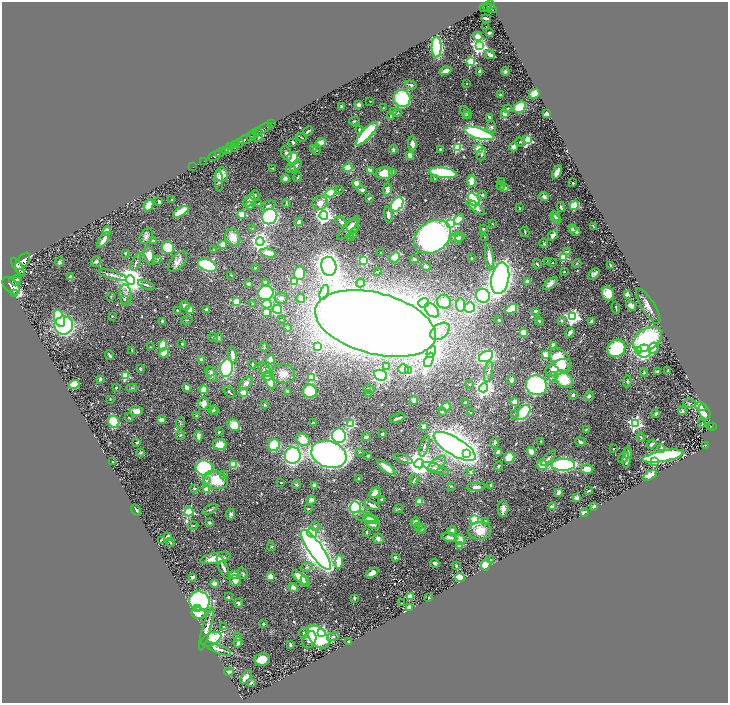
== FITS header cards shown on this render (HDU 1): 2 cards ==
NAXIS1  =                 1452
NAXIS2  =                 1402

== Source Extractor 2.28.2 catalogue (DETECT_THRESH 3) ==
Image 1452 x 1402 px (HDU 1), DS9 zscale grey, zoomed out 1/2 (1 PNG px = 2 x 2 image px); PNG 730 x 705 px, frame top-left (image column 1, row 1402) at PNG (2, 2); each listed source drawn as its Kron ellipse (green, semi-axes under 4 px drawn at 4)
Background 0.685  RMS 0.03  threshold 0.0903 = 3 sigma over >= 5 px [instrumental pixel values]
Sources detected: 633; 30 cannot appear on this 1/2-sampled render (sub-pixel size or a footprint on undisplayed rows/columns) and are neither listed nor drawn; of the other 603, the 500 brightest by FLUX_AUTO listed and drawn (103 fainter detections omitted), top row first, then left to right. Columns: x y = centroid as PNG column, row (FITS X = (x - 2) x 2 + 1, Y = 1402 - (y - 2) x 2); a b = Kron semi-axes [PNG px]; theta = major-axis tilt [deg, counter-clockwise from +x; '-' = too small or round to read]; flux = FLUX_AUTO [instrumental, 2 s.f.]
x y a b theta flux
490 4 3 2 - 470
484 7 3 2 - 180
487 7 4 2 - 170
490 8 7 3 -23 760
486 18 5 2 - 17
486 26 2 1 - 4.3
489 33 3 2 - 15
478 36 5 3 - 54
479 45 4 4 - 2100
437 47 10 5 89 860
490 55 5 3 - 20
471 61 3 3 - 470
446 71 6 3 18 35
480 71 4 3 - 15
505 71 4 3 - 8.4
467 84 2 2 - 4.4
411 85 6 4 -18 13
534 94 6 4 39 82
500 95 4 3 - 5.7
402 98 9 8 - 540
370 101 2 2 - 4.6
359 105 2 2 - 92
341 106 3 2 - 9.3
520 107 7 5 33 250
383 108 3 3 - 3.8
508 108 2 2 - 13
393 112 4 4 - 9.6
466 112 7 4 -47 10
397 113 5 3 - 6.4
505 114 4 3 - 76
547 114 4 3 - 22
466 115 4 3 - 6
391 116 3 3 - 16
489 117 3 2 - 14
354 121 5 3 - 7.4
271 124 3 1 - 30
491 127 6 4 -89 12
262 129 10 2 28 280
359 129 3 3 - 8.2
259 131 2 2 - 190
308 131 5 2 - 9.6
479 133 15 5 -17 1300
254 134 5 2 - 1100
367 134 15 4 48 680
250 136 2 2 - 640
259 137 2 2 - 9.2
301 137 5 2 - 5.3
245 139 6 3 20 3000
528 140 4 3 - 570
293 142 4 3 - 10
321 142 5 4 - 41
520 142 5 4 - 7.7
239 143 4 3 - 1000
235 144 3 2 - 370
412 144 7 4 -86 27
231 147 3 2 - 550
235 147 4 2 - 200
457 147 3 3 - 480
514 147 4 4 - 31
228 149 4 2 - 520
314 149 4 3 - 6.2
440 149 3 2 - 5
479 149 3 3 - 300
226 150 3 2 - 400
317 150 3 3 - 4.9
393 150 4 4 - 9.7
220 152 5 2 - 1700
286 153 7 5 -64 22
482 154 6 4 71 11
410 155 4 3 - 39
215 156 7 2 27 1400
293 158 6 5 - 160
204 161 2 1 - 41
296 166 7 4 46 24
193 167 2 1 - 20
273 168 3 3 - 4.4
348 168 4 3 - 150
291 169 5 3 - 23
370 171 3 2 - 39
557 172 7 3 63 38
384 173 8 6 8 97
393 173 3 2 - 23
443 173 14 5 -7 600
221 174 7 6 - 56
298 177 5 2 - 4.5
285 179 4 4 - 26
435 179 3 3 - 4.6
219 181 10 4 -86 14
471 181 6 3 90 80
501 181 3 3 - 5.5
356 183 2 2 - 120
573 183 2 2 - 15
501 186 4 3 - 11
505 188 3 2 - 41
339 189 2 2 - 4.9
362 190 5 3 - 18
387 190 6 3 80 28
331 193 5 3 - 330
255 195 5 4 - 9.5
482 195 4 4 - 8.8
544 197 5 3 - 22
369 198 3 2 - 9.8
172 200 2 2 - 14
474 200 7 5 -52 520
249 201 7 4 40 42
159 202 3 3 - 11
286 203 4 2 - 7.6
320 203 8 7 - 47
259 204 3 3 - 4.6
397 204 8 5 57 830
149 205 6 4 64 53
268 205 7 4 21 14
574 205 5 4 - 220
249 206 2 2 - 26
476 207 11 3 -37 41
561 207 5 3 - 9.8
519 208 3 2 - 7.4
181 212 9 3 31 220
242 214 3 3 - 230
324 215 4 4 - 2500
388 215 8 4 -81 26
555 216 5 3 - 9.5
270 217 8 7 - 1400
459 219 6 4 48 67
556 219 5 4 - 18
299 222 4 3 - 22
342 222 7 4 -37 17
451 224 3 3 - 1100
492 224 2 2 - 4
353 226 7 6 - 25
593 226 3 1 - 4.1
348 228 15 4 47 28
252 229 2 2 - 7.9
483 229 2 2 - 9.8
573 229 3 3 - 9.7
107 231 4 3 - 45
575 231 6 3 -26 25
525 232 5 2 - 4.7
353 235 4 3 - 10
553 235 6 4 55 25
146 236 8 6 58 21
233 237 9 7 -61 73
432 237 20 15 37 2100
460 237 5 3 - 14
484 237 2 1 - 3.9
350 238 3 2 - 4
457 238 6 5 - 21
103 240 9 3 54 38
153 241 2 2 - 24
260 241 4 4 - 2600
544 243 4 3 - 6.7
223 244 3 2 - 120
168 248 6 6 - 130
213 250 3 3 - 4.2
567 252 3 2 - 16
125 253 2 2 - 27
268 253 8 4 -12 83
381 253 3 2 - 4.3
149 256 9 5 -73 54
395 257 5 4 - 120
489 257 13 3 -82 62
563 257 3 3 - 420
471 258 2 2 - 21
158 259 4 3 - 4.8
414 259 4 2 - 17
364 260 4 4 - 390
23 261 10 5 52 6400
96 261 6 5 - 13
548 261 3 2 - 4.8
59 262 5 4 - 8.2
136 262 9 3 65 12
178 262 12 6 49 35
553 262 2 2 - 8.8
577 263 4 3 - 7.1
537 264 5 2 - 7.2
207 265 10 5 -23 530
329 266 10 7 -77 2500
426 266 5 2 - 8.5
611 266 4 2 - 13
18 267 10 4 -58 5300
255 268 2 2 - 20
377 271 3 1 - 4.9
564 272 2 2 - 4
299 273 7 5 88 180
594 274 6 4 47 19
112 275 14 3 -15 32
231 275 3 2 - 4
71 277 3 3 - 45
18 278 4 2 - 1600
500 278 16 9 79 4200
130 280 5 4 - 9900
15 281 6 4 -7 3000
294 281 3 3 - 440
265 282 4 4 - 21
527 282 2 2 - 96
360 283 4 4 - 8.9
248 284 2 2 - 52
550 284 9 4 39 37
146 285 9 3 -21 12
11 286 10 6 -45 6200
324 292 7 3 72 190
266 293 7 7 - 660
15 294 3 2 - 540
608 294 7 6 - 100
627 294 2 2 - 82
126 295 10 6 -85 25
111 296 3 2 - 3.9
483 296 7 6 - 930
281 298 6 5 - 21
301 298 5 3 - 22
124 299 4 3 - 4.7
236 302 3 3 - 410
444 302 7 6 - 78
423 303 5 5 - 180
253 304 4 3 - 8.4
267 304 4 4 - 360
461 305 7 4 -83 170
185 306 5 4 - 20
631 306 5 4 - 36
648 306 20 6 -58 49
470 307 5 5 - 760
616 308 5 2 - 7
206 309 2 2 - 47
277 309 5 4 - 280
511 309 6 4 33 130
177 310 2 2 - 9.9
190 310 2 2 - 150
432 310 8 5 -47 32
535 311 3 3 - 14
266 312 3 3 - 120
112 316 2 2 - 4.3
573 317 4 4 - 1800
59 318 9 5 -71 350
187 320 6 2 -2 4.3
281 320 2 2 - 5.1
499 320 3 3 - 6.3
162 321 4 3 - 13
539 321 3 3 - 8.8
561 321 4 3 - 7.8
592 321 2 2 - 47
541 322 2 2 - 6.7
375 323 62 30 -15 16000
64 325 9 9 - 2000
287 327 2 2 - 23
440 331 11 7 37 49
523 332 2 2 - 170
570 333 5 3 - 23
213 337 5 3 - 11
219 338 5 3 - 8.1
647 339 16 10 36 710
182 344 3 3 - 4.9
163 345 5 4 - 140
554 345 2 2 - 84
151 347 3 3 - 3.9
264 347 5 3 - 6.1
318 347 4 3 - 260
616 348 9 8 - 390
653 348 6 5 - 66
132 350 3 2 - 4.7
639 351 3 3 - 250
644 351 7 6 - 810
431 352 6 3 59 940
164 353 5 4 - 98
546 354 3 2 - 170
110 355 5 3 - 12
232 355 8 4 -81 41
486 356 7 5 28 1400
201 359 3 3 - 9.5
270 359 5 3 - 44
429 360 7 3 66 400
561 360 14 8 -52 200
252 364 4 2 - 7.1
387 366 4 3 - 7.4
558 367 14 7 22 170
227 368 9 6 82 860
140 369 4 2 - 12
403 369 5 4 - 100
265 370 8 5 -44 62
668 370 3 2 - 6.9
408 371 3 3 - 430
657 371 2 2 - 26
211 372 4 4 - 9.4
488 372 11 3 80 17
644 372 4 3 - 7.6
211 374 8 5 -66 20
283 374 12 9 -12 55
381 375 7 5 -23 1200
125 376 3 3 - 350
267 377 5 3 - 99
312 377 3 3 - 370
553 377 5 4 - 11
100 379 2 2 - 61
564 379 10 7 -38 220
270 380 10 4 -70 150
512 380 5 3 - 19
627 381 6 4 85 8.8
246 383 7 5 36 24
74 384 5 4 - 93
469 385 3 3 - 3.9
536 385 10 9 - 1200
116 388 2 2 - 13
132 388 5 3 - 6.7
187 388 4 3 - 45
484 388 4 4 - 3700
369 389 5 3 - 21
204 390 4 4 - 89
287 391 3 3 - 6.6
310 391 7 6 - 220
229 392 7 2 -43 7.7
244 393 3 3 - 210
368 393 3 3 - 4.8
573 395 3 3 - 17
589 396 5 4 - 13
110 399 3 2 - 4.8
414 400 3 2 - 110
515 402 3 2 - 140
204 403 6 5 - 46
466 403 3 2 - 24
689 403 6 2 -6 6.5
265 405 2 2 - 13
446 406 4 4 - 36
701 406 6 4 -16 71
213 410 5 3 - 10
136 411 6 5 - 50
215 411 3 2 - 4.1
683 411 4 4 - 7.9
442 412 2 2 - 21
523 412 9 5 49 400
704 412 8 5 -64 85
470 413 2 2 - 7
514 414 3 2 - 4.1
656 414 4 3 - 14
196 416 4 3 - 5.6
129 418 4 2 - 4.9
398 418 8 2 19 18
161 420 2 2 - 120
114 422 6 5 - 290
180 423 5 2 - 5
314 423 2 2 - 7.3
635 423 4 4 - 1500
351 424 3 3 - 470
702 424 4 1 - 3.9
234 425 6 5 - 95
423 426 4 3 - 13
710 426 2 1 - 6.5
712 427 4 2 - 66
586 429 3 2 - 4.5
219 432 3 2 - 7.2
382 434 4 3 - 7.7
180 435 4 3 - 8.5
198 436 5 3 - 30
339 436 7 7 - 1200
367 437 4 3 - 16
641 437 4 3 - 6.1
303 440 7 6 - 91
541 441 2 2 - 4.1
137 442 4 3 - 6.8
580 442 5 3 - 13
494 443 5 4 - 7.1
652 444 5 2 - 16
219 445 7 5 2 63
274 445 6 5 - 330
705 445 3 3 - 91
424 446 11 3 74 14
455 446 24 8 -31 7100
661 448 2 2 - 20
613 449 2 2 - 9.6
360 452 3 2 - 3.8
498 452 4 4 - 23
531 452 5 3 - 66
141 453 4 3 - 5.1
628 453 6 3 87 18
329 454 18 13 -20 4100
467 454 2 2 - 170
293 455 8 8 - 1300
368 456 3 2 - 9.2
663 456 20 5 10 960
627 457 11 3 83 45
509 458 5 5 - 130
548 458 9 3 46 17
624 458 6 3 50 14
403 459 9 3 -18 12
112 461 2 2 - 11
654 462 3 2 - 90
419 464 4 4 - 8700
437 464 11 5 40 35
233 465 4 3 - 130
542 465 5 5 - 100
563 465 12 6 0 1300
498 466 5 4 - 8.4
204 468 8 7 - 630
386 468 11 4 -38 65
436 468 14 4 -20 23
587 469 6 4 -5 64
471 472 2 2 - 18
224 474 3 2 - 8.7
650 475 8 4 29 77
359 479 2 2 - 28
216 480 12 8 -17 220
414 480 6 3 73 9.1
206 481 4 3 - 9.3
281 482 2 2 - 4.6
296 485 4 3 - 11
491 485 3 3 - 7.6
314 486 2 2 - 95
451 486 3 2 - 4.1
476 487 9 4 3 28
194 488 2 2 - 14
207 489 3 3 - 170
589 491 4 2 - 5.3
375 492 6 4 43 41
559 492 4 3 - 27
576 498 2 2 - 120
381 499 3 3 - 5
311 500 4 4 - 25
420 501 2 2 - 140
372 505 8 3 -22 23
355 507 6 5 - 630
552 507 2 2 - 94
594 507 2 2 - 100
210 509 8 3 24 12
308 509 3 2 - 6.6
399 509 5 3 - 7.1
503 509 8 5 86 32
136 510 6 1 -60 8.9
189 512 5 3 - 670
584 512 4 2 - 16
230 514 6 3 88 14
365 517 12 4 -14 21
371 519 8 4 -9 34
475 520 4 4 - 680
372 522 8 5 -36 88
415 522 4 3 - 27
486 522 4 3 - 10
210 523 4 3 - 9.7
193 526 5 2 - 5
315 526 5 4 - 8.9
419 526 3 2 - 3.8
422 529 4 3 - 5.6
452 531 5 4 - 17
480 531 11 9 4 96
367 532 4 2 - 6.4
312 533 5 4 - 180
168 536 4 2 - 15
449 537 8 3 -8 27
378 539 5 5 - 19
161 540 3 2 - 5
460 540 5 4 - 59
170 542 5 2 - 6
460 546 3 3 - 42
272 547 4 3 - 5.5
316 550 24 7 -54 7500
395 557 2 2 - 38
215 558 15 5 10 100
491 560 3 2 - 9.3
339 562 7 4 85 100
435 563 4 3 - 21
486 565 5 4 - 220
456 566 3 2 - 4.8
307 567 6 4 18 13
223 568 12 3 -65 27
243 573 6 3 -58 7.4
372 573 7 4 31 47
234 575 3 2 - 120
192 577 3 2 - 11
270 577 3 3 - 77
460 577 4 3 - 160
300 578 9 3 -43 150
235 581 6 5 - 34
305 581 6 3 -68 29
214 583 3 2 - 50
293 587 5 4 - 36
228 597 2 2 - 9.8
410 597 3 2 - 160
354 598 3 2 - 8.1
429 598 2 2 - 5
199 601 10 9 - 1300
238 603 4 4 - 10
402 603 3 2 - 3.9
410 607 2 2 - 150
197 608 3 3 - 67
198 613 7 6 - 59
264 624 2 2 - 25
224 627 3 3 - 4.3
206 629 22 4 75 45
303 633 5 2 - 5.6
322 633 3 3 - 790
238 637 3 3 - 7.5
318 637 13 8 -49 850
333 637 6 4 12 12
211 639 10 6 25 290
309 640 9 6 62 48
348 641 2 2 - 23
238 642 5 2 - 20
290 645 3 2 - 11
218 649 14 3 -21 35
262 659 8 6 9 82
229 672 5 2 - 17
246 677 8 4 54 37
251 683 4 3 - 12
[103 fainter detections neither listed nor drawn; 30 sub-pixel or undisplayed-footprint detections neither listed nor drawn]